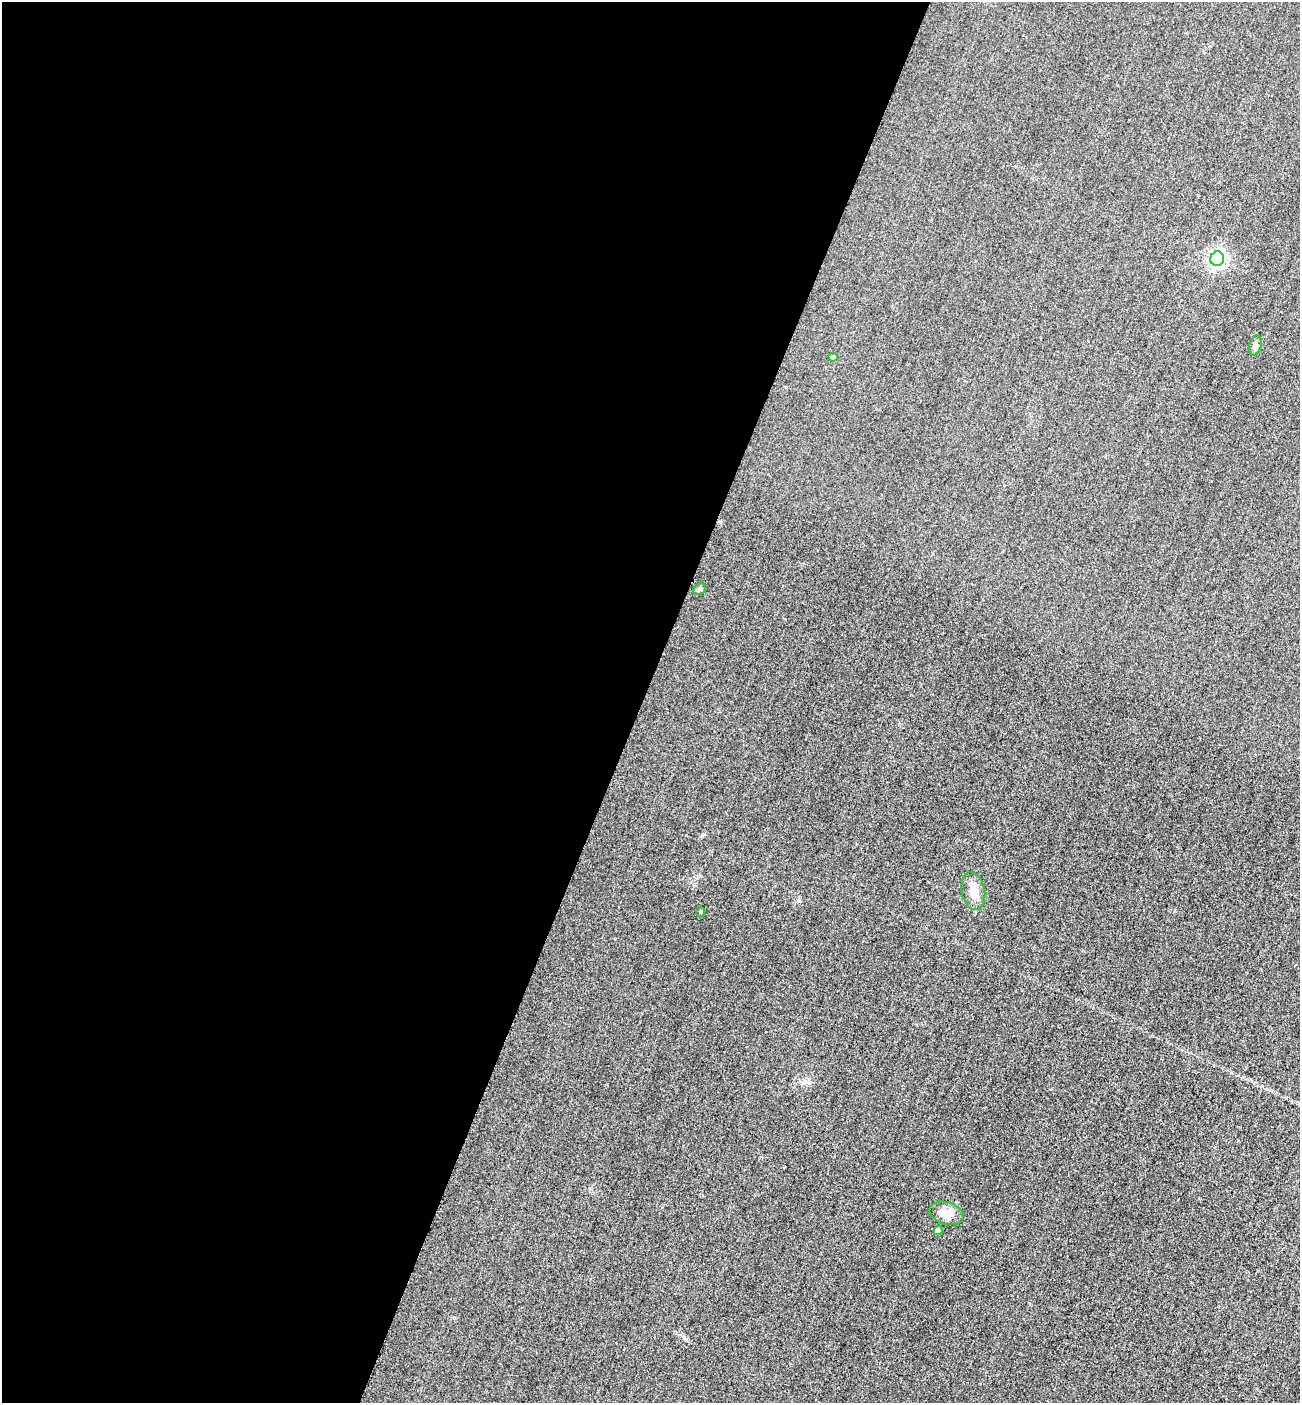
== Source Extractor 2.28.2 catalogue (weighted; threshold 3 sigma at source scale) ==
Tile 5 of 4 x 4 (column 1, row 2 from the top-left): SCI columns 305-1602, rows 2828-4228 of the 5667 x 5654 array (HDU 1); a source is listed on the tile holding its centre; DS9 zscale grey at full resolution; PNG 1302 x 1405 px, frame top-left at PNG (2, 2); each listed source drawn as its Kron ellipse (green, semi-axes under 4 px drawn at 4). Shown black and unused: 49% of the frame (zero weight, under 3 of 4 exposures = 3% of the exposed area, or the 3 px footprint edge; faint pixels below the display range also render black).
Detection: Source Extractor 2.28.2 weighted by HDU 2 'WHT'; one run over the whole footprint, this tile lists its part. Background 0.0571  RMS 0.017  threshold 0.0754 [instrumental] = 3 sigma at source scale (4.5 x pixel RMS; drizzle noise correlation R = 1.50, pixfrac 1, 0.05/0.05 arcsec/px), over >= 5 px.
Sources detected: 8; all 8 listed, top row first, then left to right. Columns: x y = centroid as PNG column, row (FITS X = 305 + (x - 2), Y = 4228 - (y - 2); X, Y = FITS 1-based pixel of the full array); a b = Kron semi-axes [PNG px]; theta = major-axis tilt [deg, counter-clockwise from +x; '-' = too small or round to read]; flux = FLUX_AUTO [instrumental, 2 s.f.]
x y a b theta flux
1217 259 7 6 - 530
1255 345 10 6 73 4.8
833 357 5 4 - 3.9
699 589 7 5 23 3
973 891 19 11 -79 19
700 912 5 3 - 1.5
946 1213 17 11 -16 20
938 1231 5 4 - 11